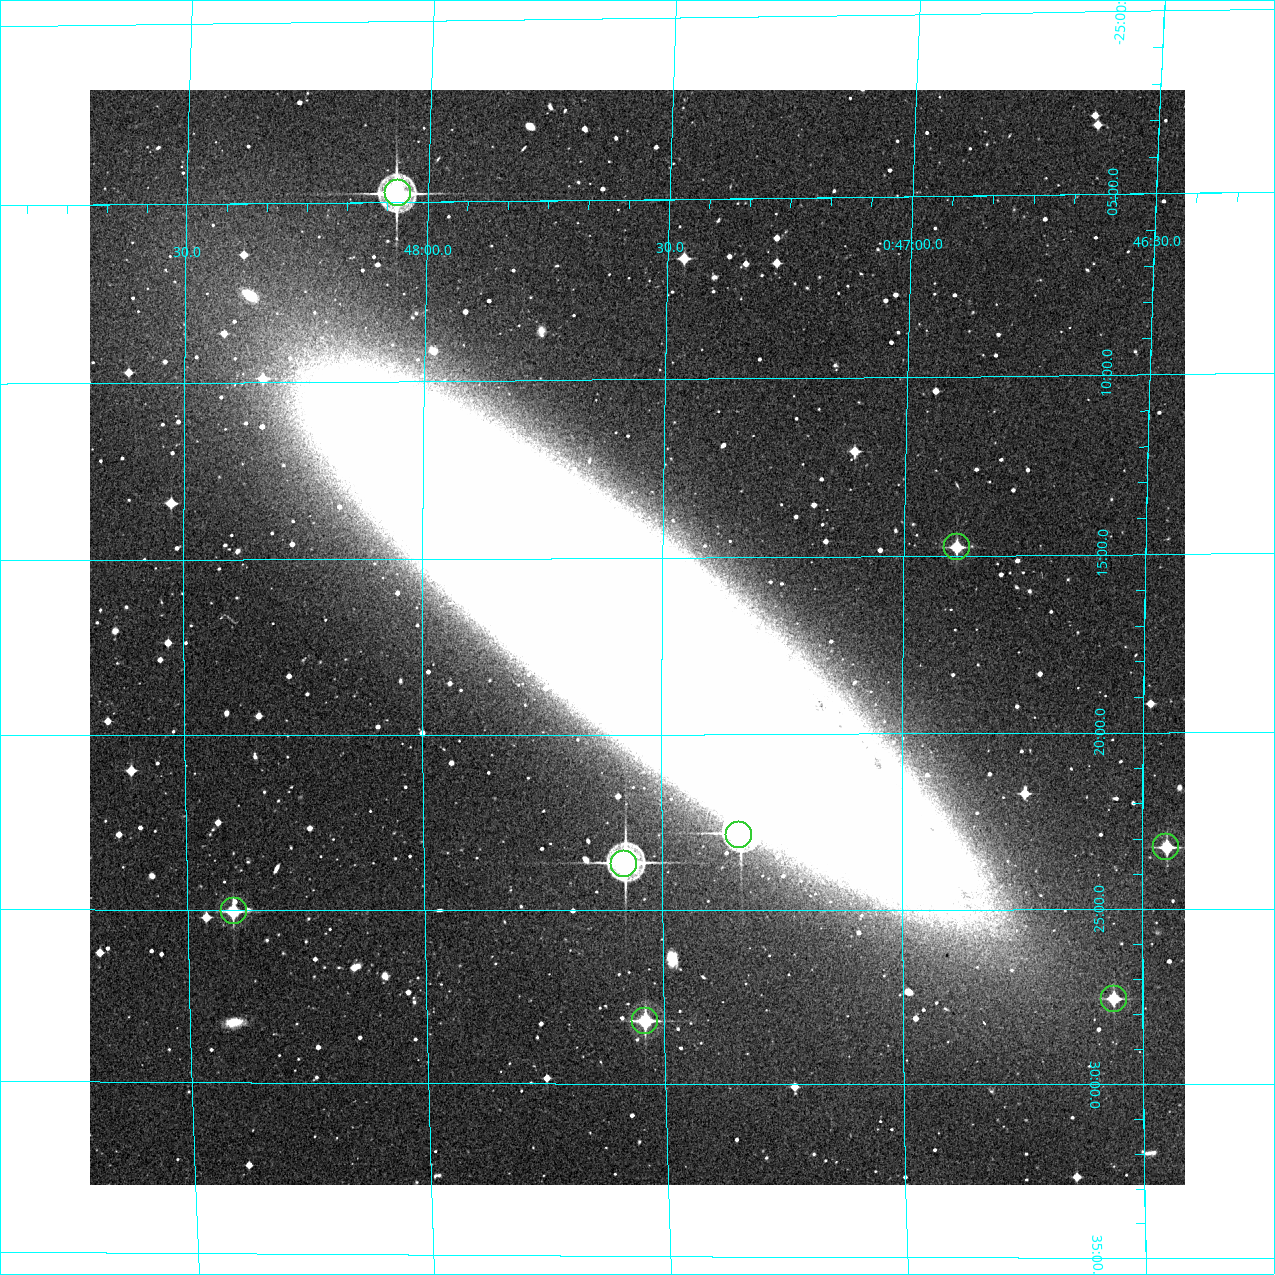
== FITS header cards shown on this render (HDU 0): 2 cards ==
NAXIS1  =                 1095 /Length X axis
NAXIS2  =                 1095 /Length Y axis

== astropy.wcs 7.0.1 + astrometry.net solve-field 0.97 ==
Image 1095 x 1095 px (HDU 0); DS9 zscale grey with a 90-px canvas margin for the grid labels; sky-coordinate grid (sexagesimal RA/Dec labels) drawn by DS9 from the SOLVED WCS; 8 Tycho-2 reference stars matched to detected sources circled (green)
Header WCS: RA---TAN/DEC--TAN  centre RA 00:47:33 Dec -25:17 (11.89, -25.29 deg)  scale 1.7 arcsec/px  FOV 31.0' x 31.0'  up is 0 deg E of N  parity normal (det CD < 0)
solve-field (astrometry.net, Tycho-2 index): VERIFIED the header's WCS against the Tycho-2 star catalogue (verified at 2 index scales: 8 matches each, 0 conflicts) and refined it, rather than solving blind
Solved WCS: RA---TAN-SIP/DEC--TAN-SIP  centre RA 00:47:33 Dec -25:17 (11.89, -25.29 deg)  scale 1.7 arcsec/px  FOV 31.0' x 31.0'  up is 0 deg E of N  parity normal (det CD < 0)
The solver's refit moves the header's centre by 4.9 arcsec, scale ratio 0.9977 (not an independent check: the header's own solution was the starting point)
Tycho-2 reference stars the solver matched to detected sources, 8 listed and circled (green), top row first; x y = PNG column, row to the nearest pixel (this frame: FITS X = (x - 90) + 1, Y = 1095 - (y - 90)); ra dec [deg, ICRS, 3 dp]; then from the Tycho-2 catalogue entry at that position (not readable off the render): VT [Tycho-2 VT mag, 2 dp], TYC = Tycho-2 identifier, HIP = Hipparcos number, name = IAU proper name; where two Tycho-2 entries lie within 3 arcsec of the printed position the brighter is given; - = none
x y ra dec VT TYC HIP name
398 193 12.015 -25.079 8.99 6421-657-1 3745 -
957 547 11.722 -25.246 11.69 6421-607-1 - -
739 835 11.835 -25.381 9.31 6421-2093-1 - -
1166 847 11.612 -25.387 11.34 6421-1260-1 - -
624 864 11.895 -25.395 8.93 6421-1747-1 3706 -
234 911 12.101 -25.418 10.95 6421-797-1 - -
1114 999 11.640 -25.459 11.49 6421-1344-1 - -
645 1021 11.885 -25.470 10.81 6421-1351-1 - -